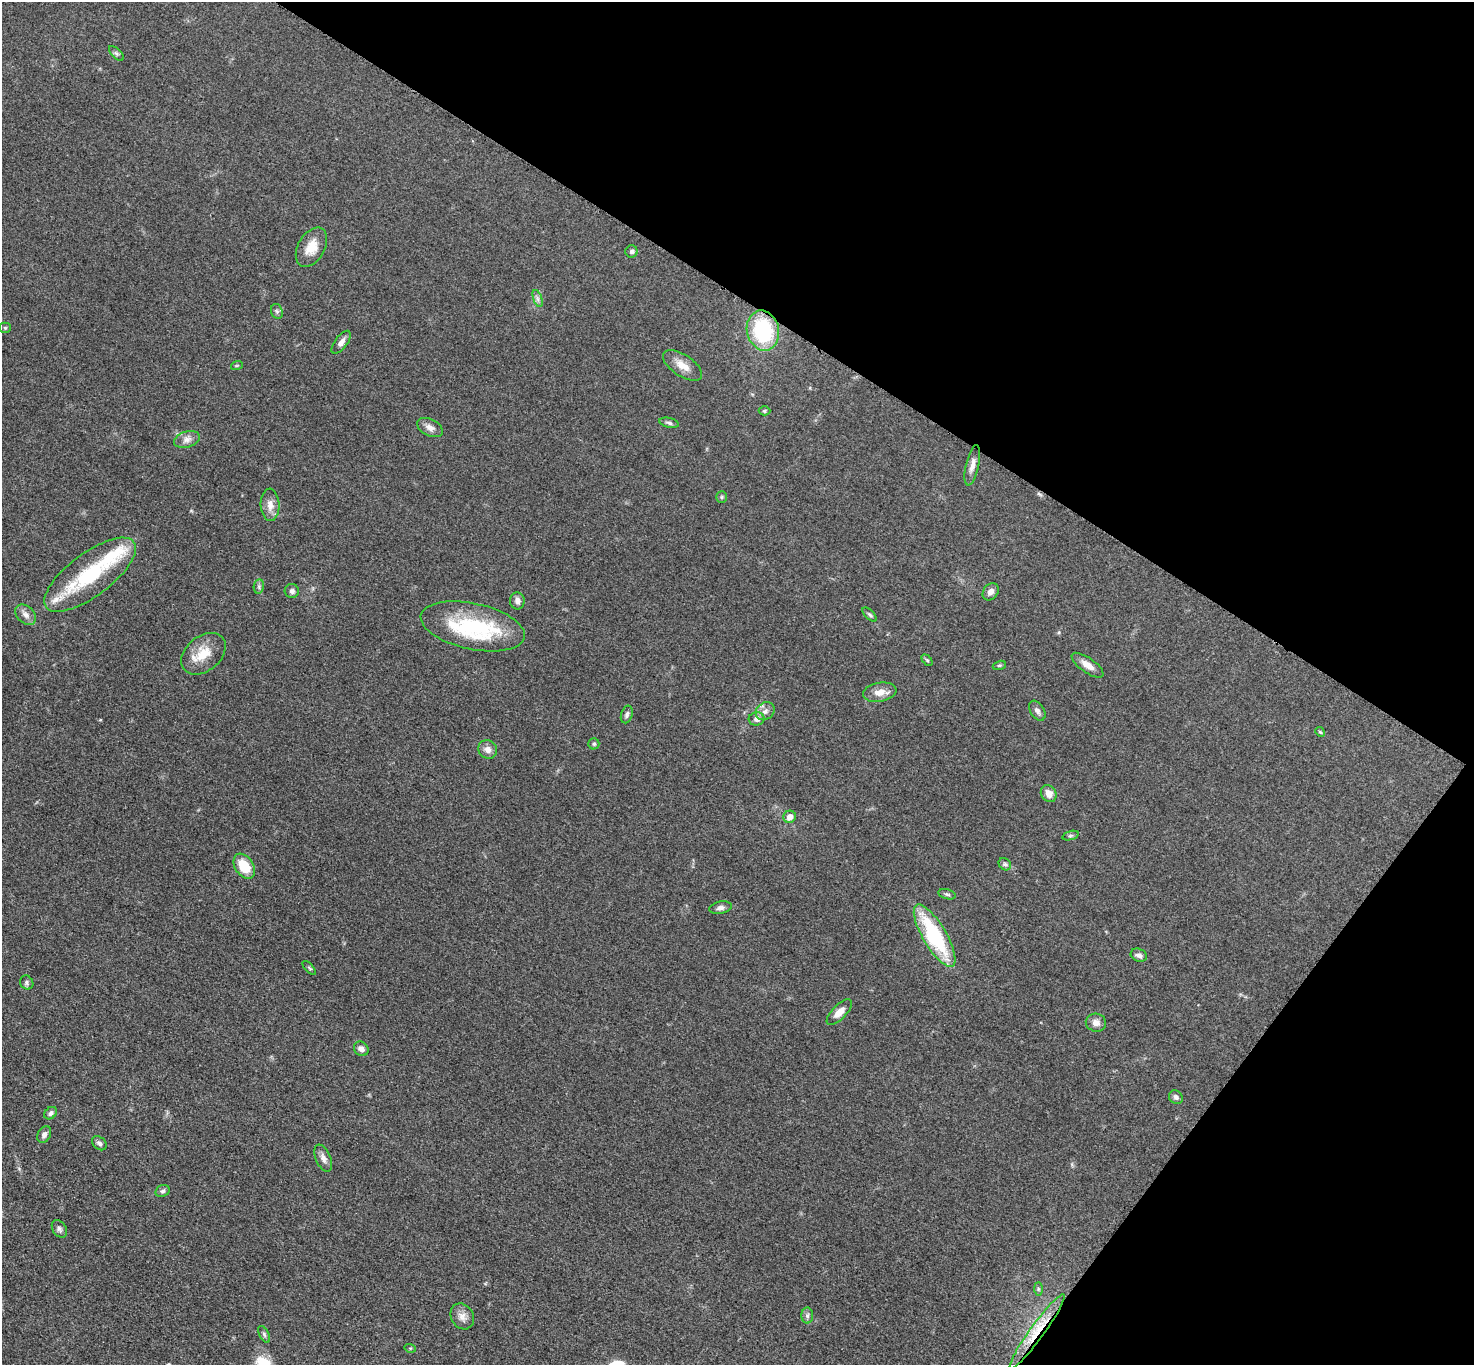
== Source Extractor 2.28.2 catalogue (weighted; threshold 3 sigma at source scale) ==
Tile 8 of 4 x 4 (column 4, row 2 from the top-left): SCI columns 4430-5901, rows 2887-4249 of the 5910 x 5915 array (HDU 1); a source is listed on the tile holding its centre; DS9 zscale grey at full resolution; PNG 1476 x 1367 px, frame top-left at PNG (2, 2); each listed source drawn as its Kron ellipse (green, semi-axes under 4 px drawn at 4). Shown black and unused: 30% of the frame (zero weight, under 3 of 5 exposures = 1% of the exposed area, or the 3 px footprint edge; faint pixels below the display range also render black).
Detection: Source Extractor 2.28.2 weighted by HDU 2 'WHT'; one run over the whole footprint, this tile lists its part. Background 0.053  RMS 0.0057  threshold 0.0257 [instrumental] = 3 sigma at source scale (4.5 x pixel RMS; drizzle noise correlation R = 1.50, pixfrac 1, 0.05/0.05 arcsec/px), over >= 5 px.
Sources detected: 67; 3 inside a brighter listed object's ellipse — not listed separately; the other 64 listed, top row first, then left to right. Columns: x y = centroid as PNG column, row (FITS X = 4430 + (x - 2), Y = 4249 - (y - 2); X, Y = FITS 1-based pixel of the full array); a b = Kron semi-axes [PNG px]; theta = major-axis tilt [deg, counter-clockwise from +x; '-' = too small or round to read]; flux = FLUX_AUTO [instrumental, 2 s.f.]
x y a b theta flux
116 53 9 4 -44 1.2
311 247 21 13 60 9.3
631 251 6 6 - 1.6
538 299 9 4 -71 1.5
277 311 8 5 -69 1.3
5 328 5 5 - 0.77
763 330 20 16 -77 47
341 342 13 6 53 3
237 365 6 3 19 0.6
683 366 22 10 -33 6.6
764 411 6 4 1 0.79
669 423 10 4 -13 1.5
430 428 14 8 -27 3.3
187 439 13 8 17 3.4
972 465 20 6 77 3.9
722 497 6 5 - 0.8
270 505 16 9 -87 4.9
90 575 55 21 37 46
259 586 7 5 80 1.3
292 591 7 7 - 1.8
991 592 9 7 55 3
517 601 8 7 - 2.6
26 615 12 8 -44 3.3
870 615 9 4 -45 1.1
473 626 53 23 -12 52
203 654 25 17 40 12
927 660 6 4 -45 0.84
999 665 7 4 18 0.83
1087 665 19 7 -36 4.9
880 692 17 9 9 5.5
765 711 10 8 41 3
1037 711 11 7 -57 2.3
627 715 9 5 73 1.6
757 719 8 6 8 2.8
1320 732 5 4 - 0.71
594 744 5 5 - 1
488 749 10 9 - 3.3
1049 794 9 7 -59 4.6
790 817 6 6 - 4.6
1070 836 8 3 19 0.96
1005 864 7 5 -44 1.2
244 866 14 9 -56 14
947 894 9 5 -14 1.1
721 908 11 6 11 2.1
935 936 35 11 -59 52
1139 955 8 6 -21 2
309 968 8 3 -46 0.83
27 983 7 6 - 1.3
839 1012 16 7 45 4.9
1096 1023 10 9 - 3.4
361 1049 8 6 -44 2.6
1176 1097 7 6 - 1.7
51 1113 7 5 42 1.7
44 1134 9 6 63 2
99 1143 8 6 -42 1.8
323 1158 14 7 -67 3
163 1191 7 5 23 1.3
59 1229 9 7 -58 1.8
1038 1289 7 4 -89 0.92
462 1316 13 11 -59 4.1
807 1316 8 6 89 1.5
1037 1331 45 7 54 16
264 1334 9 5 -63 1.2
410 1348 6 3 -17 0.6
Overlapping masked pixels (flux is a lower limit): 1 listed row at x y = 1037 1331